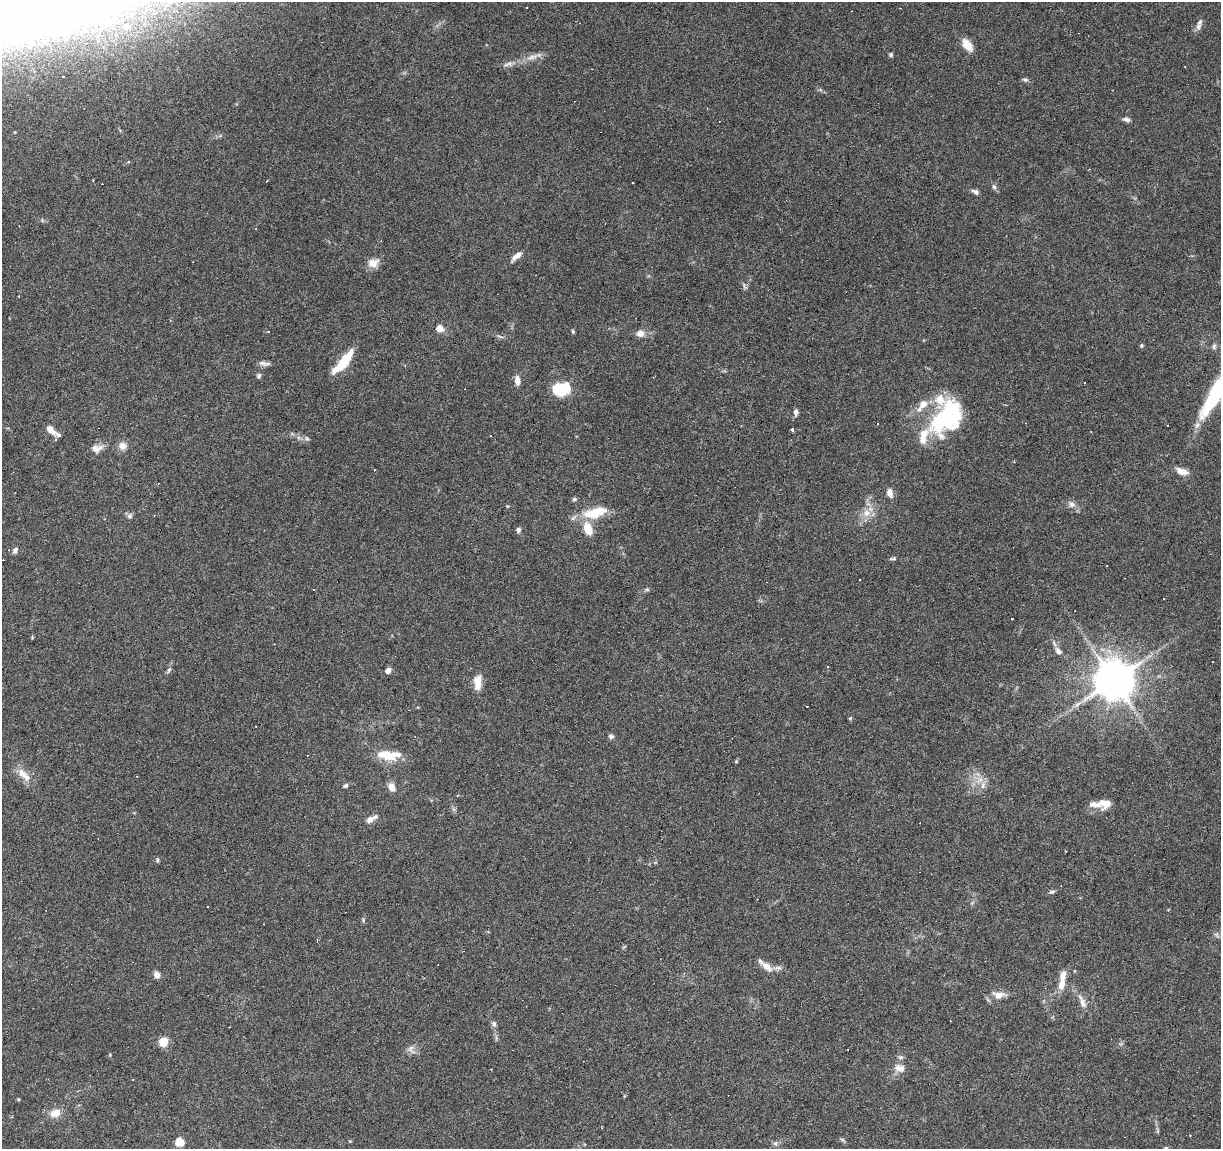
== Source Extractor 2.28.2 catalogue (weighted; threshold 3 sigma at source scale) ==
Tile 7 of 4 x 4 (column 3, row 2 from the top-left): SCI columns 2447-3665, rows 2576-3722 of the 4885 x 5090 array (HDU 1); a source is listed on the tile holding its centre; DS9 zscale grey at full resolution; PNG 1223 x 1151 px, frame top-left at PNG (2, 2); no overlay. Shown black and unused: <1% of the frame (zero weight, under 3 of 6 exposures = <1% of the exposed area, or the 3 px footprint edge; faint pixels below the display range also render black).
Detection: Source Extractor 2.28.2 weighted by HDU 2 'WHT'; one run over the whole footprint, this tile lists its part. Background 0.0705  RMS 0.0045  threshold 0.0185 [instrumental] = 3 sigma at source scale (4.09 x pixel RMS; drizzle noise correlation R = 1.36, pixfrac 0.8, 0.0396/0.0396 arcsec/px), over >= 5 px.
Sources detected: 148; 2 inside a brighter object's white glare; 54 cosmic-ray / hot-pixel residue — not listed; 12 inside a brighter listed object's ellipse — not listed separately; the other 80 listed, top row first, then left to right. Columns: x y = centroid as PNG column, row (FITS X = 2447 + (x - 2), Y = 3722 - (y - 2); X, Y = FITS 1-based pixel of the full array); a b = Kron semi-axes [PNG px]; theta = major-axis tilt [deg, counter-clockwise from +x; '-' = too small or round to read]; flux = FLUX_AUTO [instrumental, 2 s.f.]
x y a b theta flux
1198 27 10 7 63 1.7
16 29 19 9 52 4.8
967 45 17 9 -50 4.9
891 55 5 5 - 0.72
532 57 16 6 15 2.8
508 64 15 4 13 1.7
1185 67 3 2 - 0.3
34 71 4 4 - 0.41
1025 80 7 5 -15 0.83
1127 119 9 6 -24 1.3
633 183 3 2 - 0.4
994 187 6 6 - 0.85
975 192 8 5 -28 1.4
516 256 15 6 40 2.6
373 263 14 11 14 3.7
439 329 8 8 - 2.9
573 331 5 4 - 0.57
640 334 10 8 7 2.7
1142 345 5 5 - 0.58
1214 346 8 5 72 0.96
344 362 26 9 56 12
264 363 16 5 -6 1.7
259 376 6 5 - 0.89
517 380 11 6 -85 2.7
561 389 20 15 16 11
1216 393 70 14 60 37
795 412 8 5 -81 1.3
947 417 45 28 49 44
1168 426 3 3 - 1.1
50 429 12 6 -48 3.9
793 430 4 3 - 0.87
307 438 7 4 -44 0.69
123 446 10 10 - 2.7
95 448 13 10 -40 2.6
1014 462 3 3 - 0.37
1182 471 14 7 -20 3.9
890 493 9 7 -77 2.7
574 499 6 5 - 0.68
1072 504 10 8 -12 1.9
593 513 25 13 11 11
867 513 12 11 - 4.1
130 516 8 7 - 1.1
588 529 13 8 -66 8.2
518 530 6 6 - 1.1
15 550 7 5 49 1.3
893 558 11 4 8 0.73
647 589 7 4 -1 0.66
1058 651 11 8 -45 2
169 670 8 5 68 0.92
388 670 7 5 48 1.9
477 680 13 11 71 4.2
1113 680 11 11 - 1300
1078 704 10 4 41 1.5
850 718 5 4 - 0.52
611 736 7 5 -16 1
387 755 21 10 -15 9.7
22 774 16 10 -59 4.1
346 785 6 5 - 0.79
983 785 11 6 82 2.1
391 787 12 9 -64 2.4
1105 803 18 10 9 5.2
371 819 14 6 27 2.4
157 860 6 5 - 0.69
1052 892 8 5 10 0.79
1216 935 8 5 -45 0.85
766 966 17 8 -45 3.9
157 975 8 6 -62 2.1
1062 984 10 7 71 3.7
999 995 17 9 2 3.8
1082 1002 19 7 -70 3.2
494 1024 7 6 - 1.2
163 1042 5 5 - 16
411 1049 11 7 75 1.7
901 1057 7 5 -19 0.91
900 1068 16 10 -10 3.2
18 1099 4 4 - 0.43
55 1113 13 9 22 4.2
842 1139 6 4 -19 0.62
180 1142 11 9 -48 5.1
775 1143 7 6 - 0.96
Isophote crosses this tile's border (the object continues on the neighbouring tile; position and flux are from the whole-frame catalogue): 1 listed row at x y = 1216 393